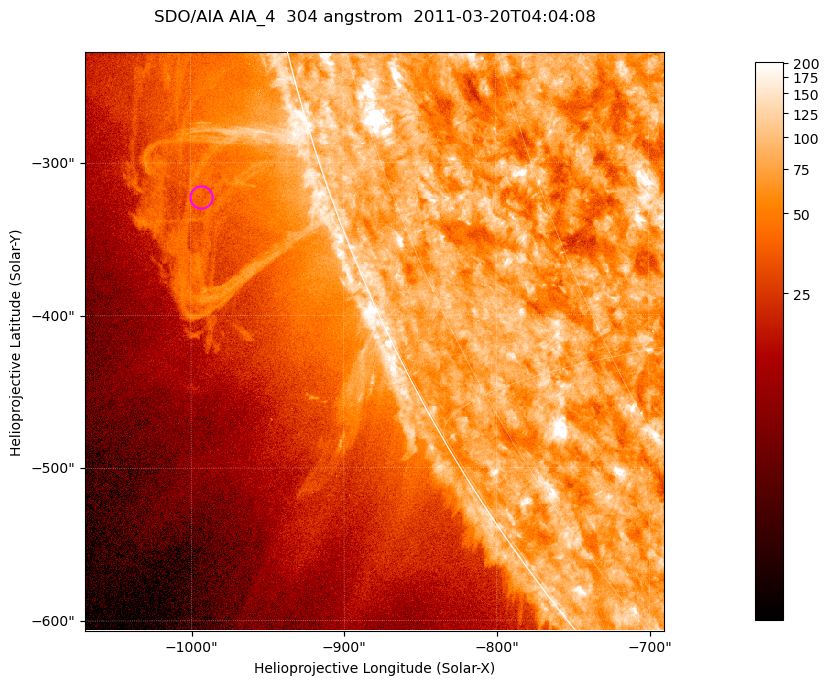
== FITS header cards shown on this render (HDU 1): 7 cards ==
TELESCOP= 'SDO/AIA '           / For AIA: SDO/AIA
INSTRUME= 'AIA_4   '           / For AIA: AIA_ATA1, AIA_ATA2, AIA_ATA3 or AIA_AT
WAVELNTH=                  304 / [angstrom] Wavelength
WAVEUNIT= 'angstrom'           / Wavelength unit: angstrom
DATE-OBS= '2011-03-20T04:04:08.123' / [ISO] Date when observation started; ISO 8
CTYPE1  = 'HPLN-TAN'           / CTYPE1; Typically HPLN
CTYPE2  = 'HPLT-TAN'           / CTYPE2; Typically HPLT

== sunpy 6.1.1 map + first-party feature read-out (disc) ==
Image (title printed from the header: SDO/AIA AIA_4  304 angstrom  2011-03-20T04:04:08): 632 x 632 px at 0.6 arcsec/px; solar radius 964 arcsec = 1606 px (partial field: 2.2% of the solar disc is inside the frame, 45% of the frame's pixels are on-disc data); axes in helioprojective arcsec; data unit not stated in the header (colour bar unlabelled)
Orientation: roll -0.132 deg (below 1 deg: not rotated)
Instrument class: DISC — disc imager (sunpy class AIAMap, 304 A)
Bright regions (active regions / flare kernels): reference = the on-disc median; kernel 5 px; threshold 5 sigma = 116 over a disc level ~75.8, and >= 1.15x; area >= 399 px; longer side >= 8 px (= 4.8 arcsec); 0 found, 0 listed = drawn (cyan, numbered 1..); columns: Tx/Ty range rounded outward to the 2 arcsec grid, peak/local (2 s.f.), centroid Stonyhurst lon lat
Off-limb structures (1.02-1.3 R_sun): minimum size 199 px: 2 found; the strongest spans PA ~105..115 deg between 1.02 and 1.13 R_sun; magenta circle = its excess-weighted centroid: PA ~110 deg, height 1.08 R_sun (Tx ~-994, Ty ~-322 arcsec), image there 1.5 x the reference